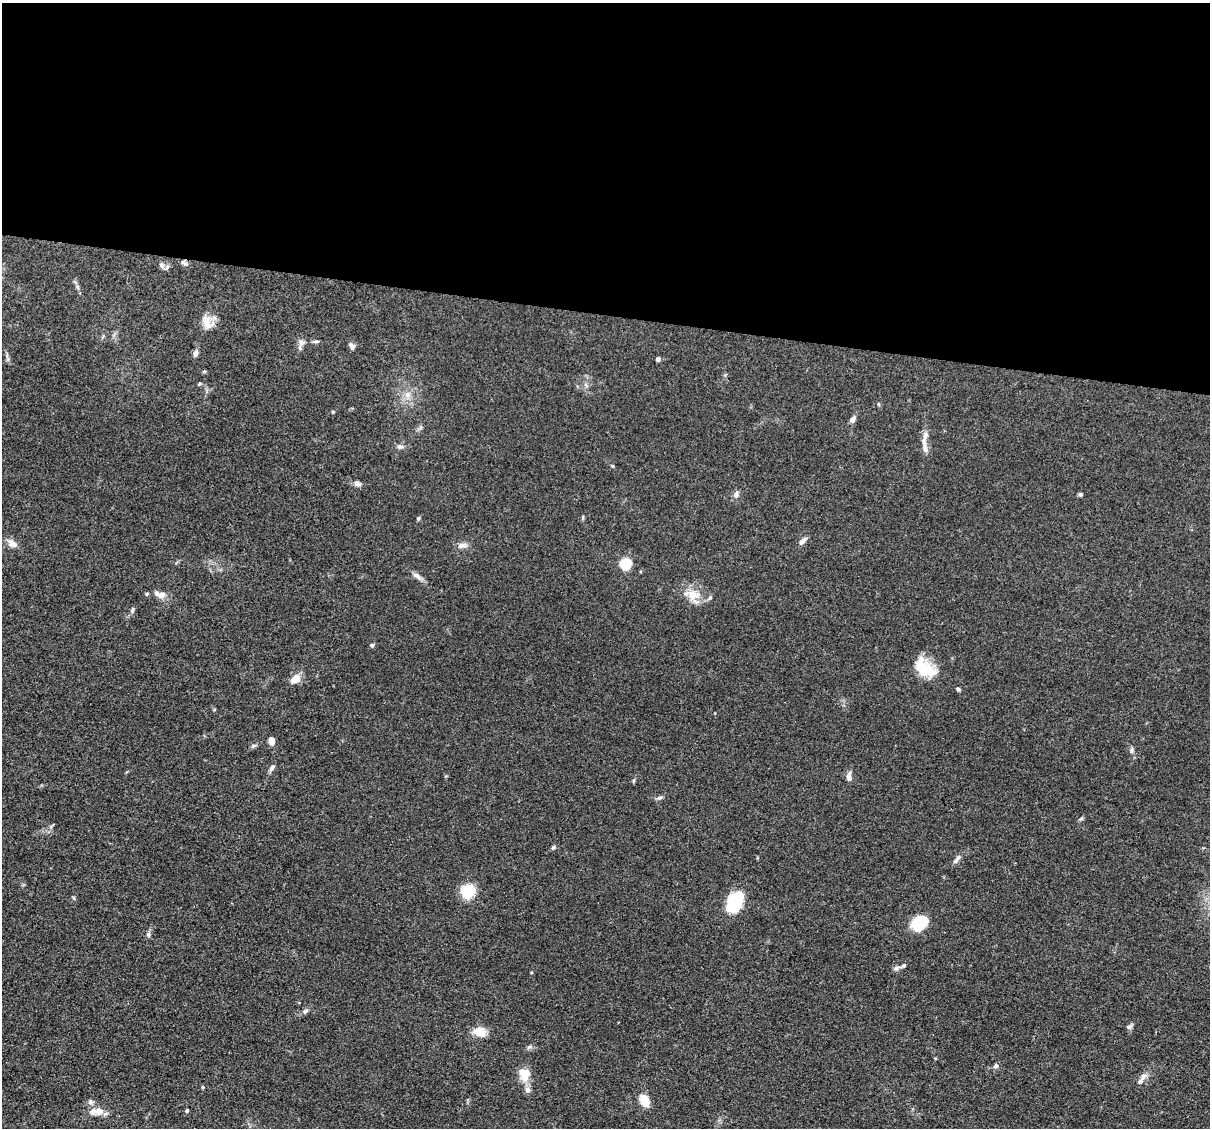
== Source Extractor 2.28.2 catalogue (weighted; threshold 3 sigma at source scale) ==
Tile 3 of 4 x 4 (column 3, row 1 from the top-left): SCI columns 2415-3622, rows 3609-4734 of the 4830 x 4851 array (HDU 1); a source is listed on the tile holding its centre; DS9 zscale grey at full resolution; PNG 1212 x 1130 px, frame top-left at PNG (2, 3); no overlay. Shown black and unused: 28% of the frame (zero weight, under 3 of 4 exposures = <1% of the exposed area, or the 3 px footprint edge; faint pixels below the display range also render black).
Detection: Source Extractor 2.28.2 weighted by HDU 2 'WHT'; one run over the whole footprint, this tile lists its part. Background 0.067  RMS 0.0061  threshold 0.0275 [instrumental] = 3 sigma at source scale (4.5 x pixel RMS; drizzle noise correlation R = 1.50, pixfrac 1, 0.05/0.05 arcsec/px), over >= 5 px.
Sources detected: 67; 8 inside a brighter listed object's ellipse — not listed separately; the other 59 listed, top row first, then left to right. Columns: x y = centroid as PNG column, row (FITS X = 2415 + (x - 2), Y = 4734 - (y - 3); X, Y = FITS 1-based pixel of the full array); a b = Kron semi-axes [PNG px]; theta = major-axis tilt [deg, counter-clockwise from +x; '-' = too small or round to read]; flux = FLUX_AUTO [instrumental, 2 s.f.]
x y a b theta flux
184 263 12 4 -20 1.6
162 265 9 6 -43 2.1
78 287 7 4 -71 1.2
208 322 22 13 -58 7.3
316 341 9 4 5 1.1
301 343 9 8 - 2.6
352 346 9 5 -48 1.8
195 353 8 6 73 2.2
658 359 4 4 - 2.2
200 383 5 3 - 0.69
407 395 7 6 - 2.3
333 412 5 3 - 0.61
853 419 7 6 - 2.5
924 442 13 5 -80 3.1
400 447 8 6 0 1.8
612 466 5 4 - 0.69
357 483 9 6 -23 2.3
736 494 9 6 70 2
1080 494 6 5 - 0.99
418 518 5 4 - 0.89
802 541 10 5 45 2.9
14 544 15 7 -53 3.7
462 545 12 7 11 3
625 564 9 9 - 19
417 576 13 6 -41 2.8
147 594 5 4 - 0.89
161 595 11 9 -1 3.8
693 595 19 14 7 9.4
132 610 10 3 75 1.1
372 645 5 5 - 1.1
924 668 26 15 -41 20
295 679 13 9 39 5.8
958 689 5 4 - 1.2
272 741 8 6 -65 4.1
253 746 8 3 19 1
1132 750 7 5 78 1.4
272 768 9 5 49 1.8
849 777 12 6 87 2.5
659 798 8 5 8 1.4
1081 819 7 4 36 0.91
553 847 6 5 - 1
957 859 14 5 52 2.5
468 891 14 13 - 16
735 902 23 14 64 27
919 923 17 14 58 21
148 934 7 5 89 1.4
904 965 6 5 - 1.1
896 968 8 6 18 1.9
305 1011 8 5 28 1.5
1129 1027 8 5 10 1.3
480 1032 15 11 -13 7.7
996 1066 7 6 - 1.4
524 1075 19 12 74 8.3
1143 1076 11 7 53 2.9
203 1087 5 3 - 0.57
644 1100 11 8 -60 11
90 1102 8 7 - 1.7
187 1110 5 4 - 0.72
99 1111 10 9 - 5.5